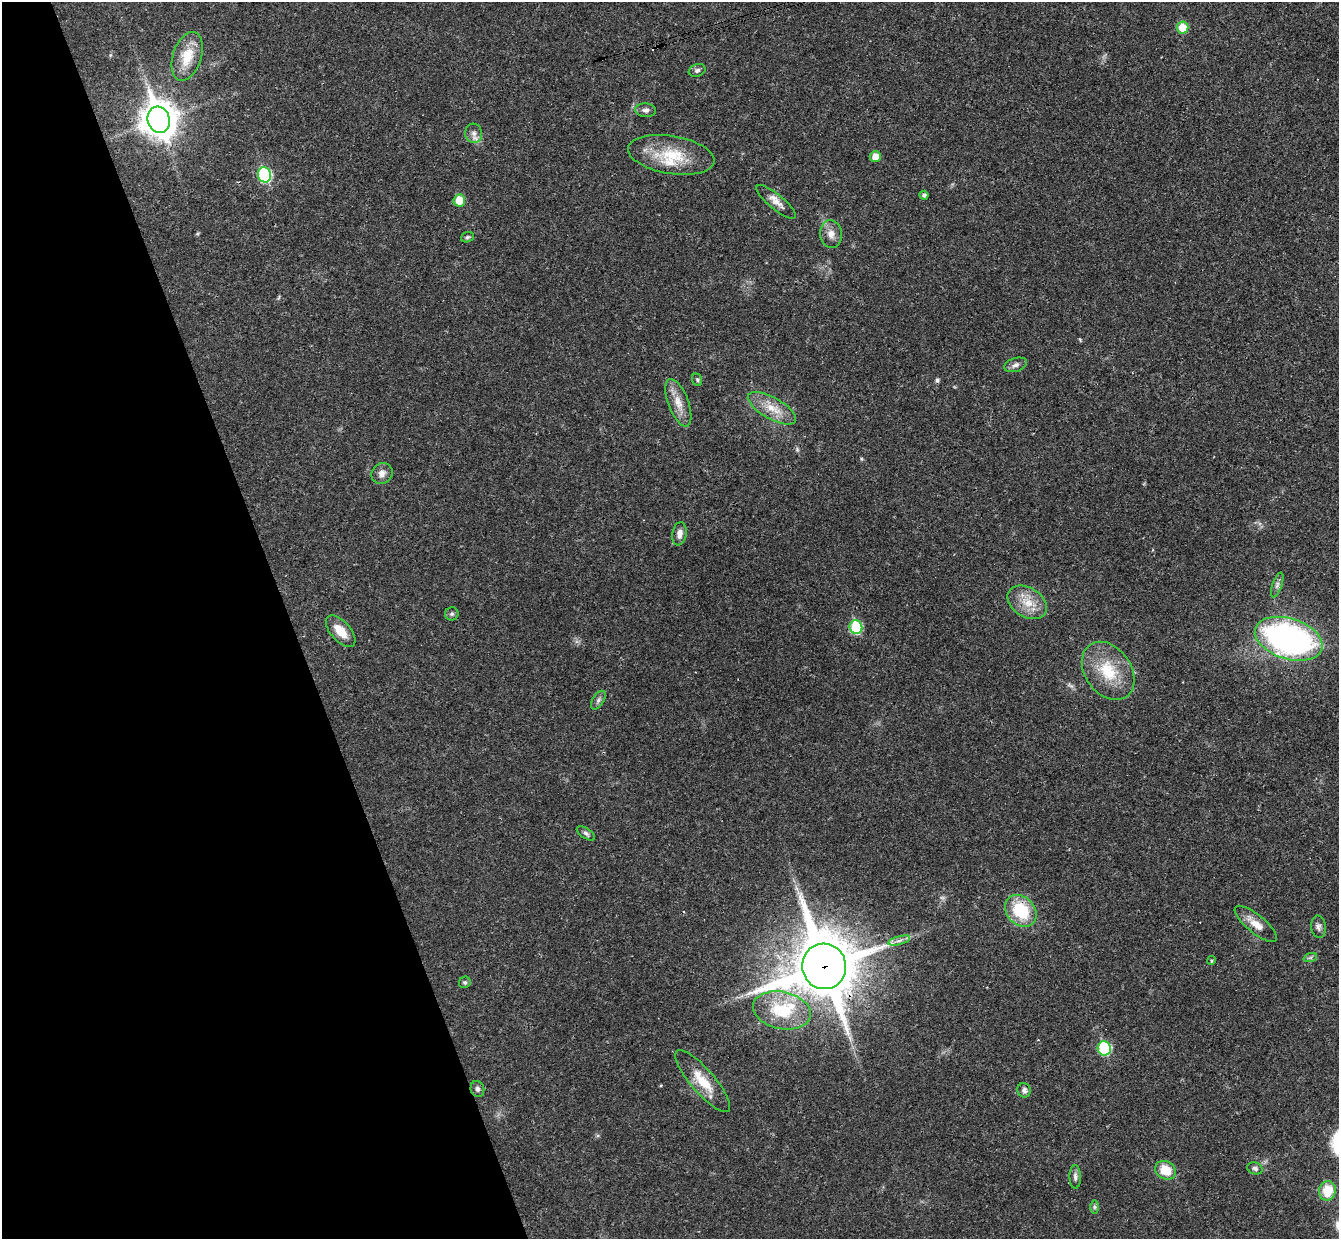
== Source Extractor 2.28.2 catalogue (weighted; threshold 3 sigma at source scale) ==
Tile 5 of 4 x 4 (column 1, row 2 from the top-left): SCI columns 56-1392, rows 2645-3881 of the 5460 x 5411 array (HDU 1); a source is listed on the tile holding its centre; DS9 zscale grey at full resolution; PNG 1341 x 1241 px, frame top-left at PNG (2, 2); each listed source drawn as its Kron ellipse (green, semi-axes under 4 px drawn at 4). Shown black and unused: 22% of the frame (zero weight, under 3 of 4 exposures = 6% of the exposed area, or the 3 px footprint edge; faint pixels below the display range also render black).
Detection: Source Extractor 2.28.2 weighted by HDU 2 'WHT'; one run over the whole footprint, this tile lists its part. Background 0.0325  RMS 0.0025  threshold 0.0114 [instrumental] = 3 sigma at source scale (4.5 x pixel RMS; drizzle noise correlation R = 1.50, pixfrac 1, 0.05/0.05 arcsec/px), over >= 5 px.
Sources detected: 53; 2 too faint to see at this stretch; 2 cosmic-ray / hot-pixel residue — neither listed nor drawn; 2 inside a brighter listed object's ellipse — not listed separately; the other 47 listed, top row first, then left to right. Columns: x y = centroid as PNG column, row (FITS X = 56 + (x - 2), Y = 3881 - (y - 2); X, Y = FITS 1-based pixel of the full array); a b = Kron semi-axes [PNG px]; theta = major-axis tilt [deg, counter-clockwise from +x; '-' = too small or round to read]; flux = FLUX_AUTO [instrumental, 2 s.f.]
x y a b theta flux
1182 27 6 6 - 5.6
187 56 25 14 72 6.7
697 70 8 6 21 0.72
645 110 10 6 -3 0.94
159 120 13 11 -73 520
474 133 10 8 -81 1.3
671 155 43 19 -9 11
875 156 5 5 - 2.6
264 175 7 6 - 25
924 195 4 4 - 0.72
459 200 6 5 - 5.3
776 202 25 7 -40 2.3
831 234 14 11 -82 2.2
467 237 6 5 - 0.44
1016 365 12 7 17 1
697 380 6 5 - 0.41
678 403 25 10 -69 3.6
772 408 27 10 -29 4.8
382 473 11 10 - 1.5
679 534 12 7 81 1.7
1277 585 13 5 71 0.89
1027 602 21 14 -32 4.9
452 614 7 6 - 0.62
856 627 7 6 - 17
341 631 19 10 -49 4.1
1289 639 35 20 -18 86
1108 671 32 23 -55 11
598 700 10 5 59 0.83
586 833 10 5 -34 0.71
1021 911 18 14 -46 13
1256 924 26 9 -39 3.4
1319 927 11 7 -84 0.99
899 941 11 3 15 0.98
1310 958 7 4 19 0.47
1211 961 4 4 - 0.32
824 966 23 22 - 1900
465 982 6 5 - 0.5
782 1010 29 18 -12 13
1104 1048 7 6 - 20
703 1081 40 12 -49 6.8
477 1089 8 6 -72 0.77
1024 1090 7 6 - 0.84
1255 1168 8 6 -20 0.71
1165 1170 11 9 -28 5.4
1075 1177 11 5 -89 0.86
1327 1191 10 8 78 6.4
1094 1207 7 4 -90 0.45
Overlapping masked pixels (flux is a lower limit): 2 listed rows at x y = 1021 911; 824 966